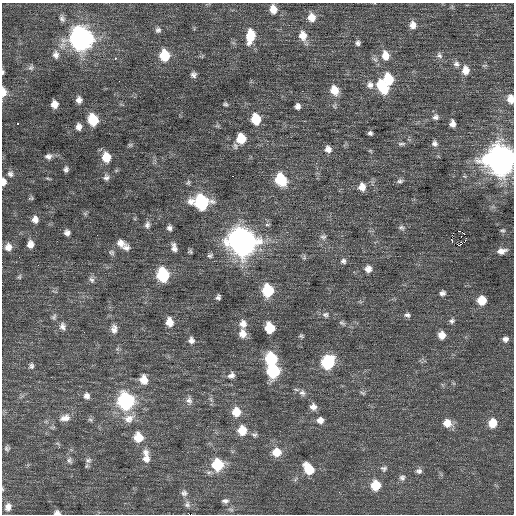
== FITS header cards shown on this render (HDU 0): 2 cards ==
NAXIS1  =                  512 / Axis length
NAXIS2  =                  512 / Axis length

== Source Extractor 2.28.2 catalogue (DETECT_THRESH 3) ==
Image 512 x 512 px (HDU 0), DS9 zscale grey, 1 PNG px = 1 image px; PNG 516 x 516 px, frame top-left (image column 1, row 512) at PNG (2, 3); no overlay
Background 0.291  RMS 0.85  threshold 2.54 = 3 sigma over >= 5 px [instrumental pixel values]
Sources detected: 145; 1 with non-positive FLUX_AUTO (blend fragments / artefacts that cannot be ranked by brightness) is not listed; the other 144 listed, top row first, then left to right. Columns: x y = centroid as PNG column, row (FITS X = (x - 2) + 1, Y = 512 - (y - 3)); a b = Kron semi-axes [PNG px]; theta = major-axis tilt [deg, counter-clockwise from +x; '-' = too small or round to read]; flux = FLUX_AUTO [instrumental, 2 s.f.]
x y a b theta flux
273 9 10 8 -82 560
312 17 10 9 - 610
62 19 9 6 -59 160
413 25 10 8 -76 410
158 30 7 7 - 170
250 36 14 8 80 1400
303 36 12 9 -79 610
81 39 11 10 - 33000
358 43 6 6 - 160
56 55 11 9 -88 310
164 55 10 8 -84 1800
385 55 13 9 -77 650
439 55 9 7 -52 190
115 58 3 3 - 200
456 64 9 8 - 240
31 67 8 7 - 170
465 70 11 9 -85 520
3 72 6 4 89 100
193 75 7 7 - 190
388 79 10 8 -78 1900
370 85 10 9 - 310
383 87 15 9 -59 2100
334 90 11 9 -68 790
3 92 10 6 90 530
511 99 9 7 -84 500
79 100 8 7 - 280
54 104 7 6 - 430
225 104 6 4 -29 97
297 106 5 5 - 220
436 117 5 5 - 170
256 119 9 7 -78 1700
93 120 10 8 -70 2000
18 124 3 3 - 320
452 124 7 5 -86 300
79 127 8 7 - 280
370 133 5 5 - 130
241 138 10 8 -86 1300
434 143 8 7 - 190
401 144 11 5 5 150
130 145 6 6 - 93
328 149 9 8 - 300
48 156 10 7 10 260
106 157 10 8 -80 1000
500 160 12 11 - 80000
66 169 7 5 77 160
10 174 8 8 - 210
232 176 2 2 - 230
106 177 9 8 - 210
281 179 10 8 -65 2900
400 181 8 7 - 150
3 182 8 5 87 320
188 183 7 6 - 100
362 187 9 7 -83 480
31 198 7 4 13 78
201 202 11 9 -14 7000
85 213 7 4 -1 85
35 219 9 8 - 330
147 225 10 7 76 220
267 225 7 3 0 76
401 227 9 6 -19 160
169 228 7 6 - 190
503 230 7 6 - 120
458 231 3 2 - 6500
67 233 6 6 - 230
323 237 9 7 12 180
465 240 3 2 - 110
242 242 12 11 - 64000
121 243 11 9 -27 420
30 244 8 7 - 390
460 244 6 2 18 930
8 247 9 9 - 410
174 247 11 6 -78 280
126 248 9 8 - 270
502 251 13 8 11 430
111 252 8 7 - 140
190 252 6 5 - 92
210 255 7 6 - 130
304 257 8 5 -90 110
343 261 7 7 - 160
368 269 8 8 - 350
163 275 9 8 - 4500
19 277 7 5 72 95
92 280 9 6 -62 190
268 290 9 8 - 3100
442 293 7 6 - 190
218 297 5 4 - 150
482 300 8 8 - 1100
325 315 9 8 - 200
407 315 8 6 -17 170
54 317 8 6 60 130
452 321 8 6 26 150
169 322 10 8 -83 570
342 323 10 5 -19 150
243 324 10 9 - 410
62 326 11 8 -74 270
269 328 8 7 - 1900
114 329 11 8 -89 330
84 332 3 2 - 54
242 334 10 9 - 490
442 335 8 7 - 490
301 336 6 4 -23 93
505 339 7 7 - 220
191 340 8 7 - 250
271 359 9 8 - 3500
328 362 9 8 - 4800
31 366 8 6 83 150
273 371 9 8 - 4700
231 375 9 8 - 260
144 380 10 8 -79 600
302 393 9 8 - 240
363 393 9 4 -27 99
87 396 8 7 - 250
211 399 7 4 -71 120
189 400 10 8 -73 240
126 401 10 9 - 10000
313 407 8 8 - 340
236 412 10 10 - 830
65 418 14 9 16 440
129 419 16 12 24 590
90 420 7 5 -30 110
320 420 9 8 - 340
447 423 10 9 - 650
493 423 9 8 - 900
242 430 10 9 - 950
254 435 8 6 9 140
138 437 10 9 - 1000
7 448 7 7 - 130
277 452 10 9 - 840
146 456 19 8 -85 570
69 460 9 7 -80 180
88 460 8 7 - 180
217 465 10 9 - 2500
384 468 9 8 - 170
309 469 12 8 -52 1300
419 471 8 7 - 180
402 478 8 8 - 190
376 485 9 8 - 1400
2 489 6 3 -70 54
184 493 9 8 - 210
225 501 9 6 1 170
187 504 9 8 - 200
8 507 11 8 77 340
57 513 7 5 -2 190
190 514 4 2 - 2200
At the frame edge (FLAGS 8, measured only in part): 8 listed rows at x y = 3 72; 3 92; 511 99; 500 160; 3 182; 2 489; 57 513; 190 514
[1 non-positive-flux detection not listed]